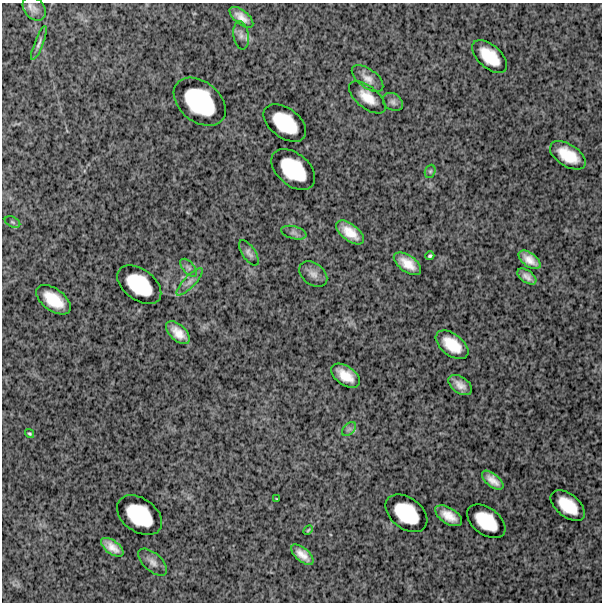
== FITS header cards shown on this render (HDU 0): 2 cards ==
NAXIS1  =                  600
NAXIS2  =                  600

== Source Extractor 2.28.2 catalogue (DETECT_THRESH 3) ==
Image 600 x 600 px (HDU 0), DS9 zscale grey, 1 PNG px = 1 image px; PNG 604 x 604 px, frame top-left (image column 1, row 600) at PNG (2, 3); each listed source drawn as its Kron ellipse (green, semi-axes under 4 px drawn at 4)
Background 1510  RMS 270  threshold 820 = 3 sigma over >= 5 px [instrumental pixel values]
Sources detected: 43; all 43 listed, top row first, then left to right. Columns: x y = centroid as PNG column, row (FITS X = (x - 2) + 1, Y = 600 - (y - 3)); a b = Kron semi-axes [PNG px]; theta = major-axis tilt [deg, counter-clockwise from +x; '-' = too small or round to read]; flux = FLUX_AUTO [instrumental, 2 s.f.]
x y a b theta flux
34 8 13 10 -51 1.2e+05
241 17 14 7 -39 1.6e+05
241 35 14 7 -81 9.8e+04
39 43 18 4 69 6.7e+04
490 57 21 11 -42 4.9e+05
367 78 18 9 -37 1.5e+05
367 97 22 11 -39 2.8e+05
200 102 29 20 -39 1.3e+06
393 102 11 8 -37 7.9e+04
285 123 24 14 -37 7.3e+05
568 155 20 11 -32 4.6e+05
293 169 25 16 -40 8.7e+05
430 171 7 5 68 3.1e+04
12 222 8 5 -27 3.3e+04
350 232 16 8 -37 2.9e+05
294 233 13 6 -15 7.2e+04
249 253 14 6 -57 7.7e+04
430 256 4 3 - 3.0e+04
529 260 12 7 -36 1.8e+05
407 264 15 8 -35 2.5e+05
188 268 11 5 -48 6.2e+04
313 274 16 10 -38 1.3e+05
527 277 11 6 -36 1.1e+05
190 282 18 5 46 1.1e+05
139 285 25 15 -36 8.1e+05
53 300 20 11 -36 4.8e+05
178 333 14 7 -44 2.2e+05
452 345 19 11 -37 4.4e+05
345 376 16 9 -34 3.1e+05
460 385 13 8 -35 1.6e+05
349 429 8 5 45 4.8e+04
30 434 5 4 - 2.6e+04
493 480 13 6 -39 1.6e+05
277 499 3 2 - 1.2e+04
568 506 20 11 -39 4.9e+05
406 513 23 15 -37 7.4e+05
139 515 25 16 -36 8.6e+05
449 516 15 8 -32 2.3e+05
486 521 22 13 -37 6.1e+05
308 530 6 3 45 2.0e+04
112 547 13 6 -37 1.7e+05
302 555 13 6 -41 1.8e+05
153 562 18 9 -42 1.2e+05